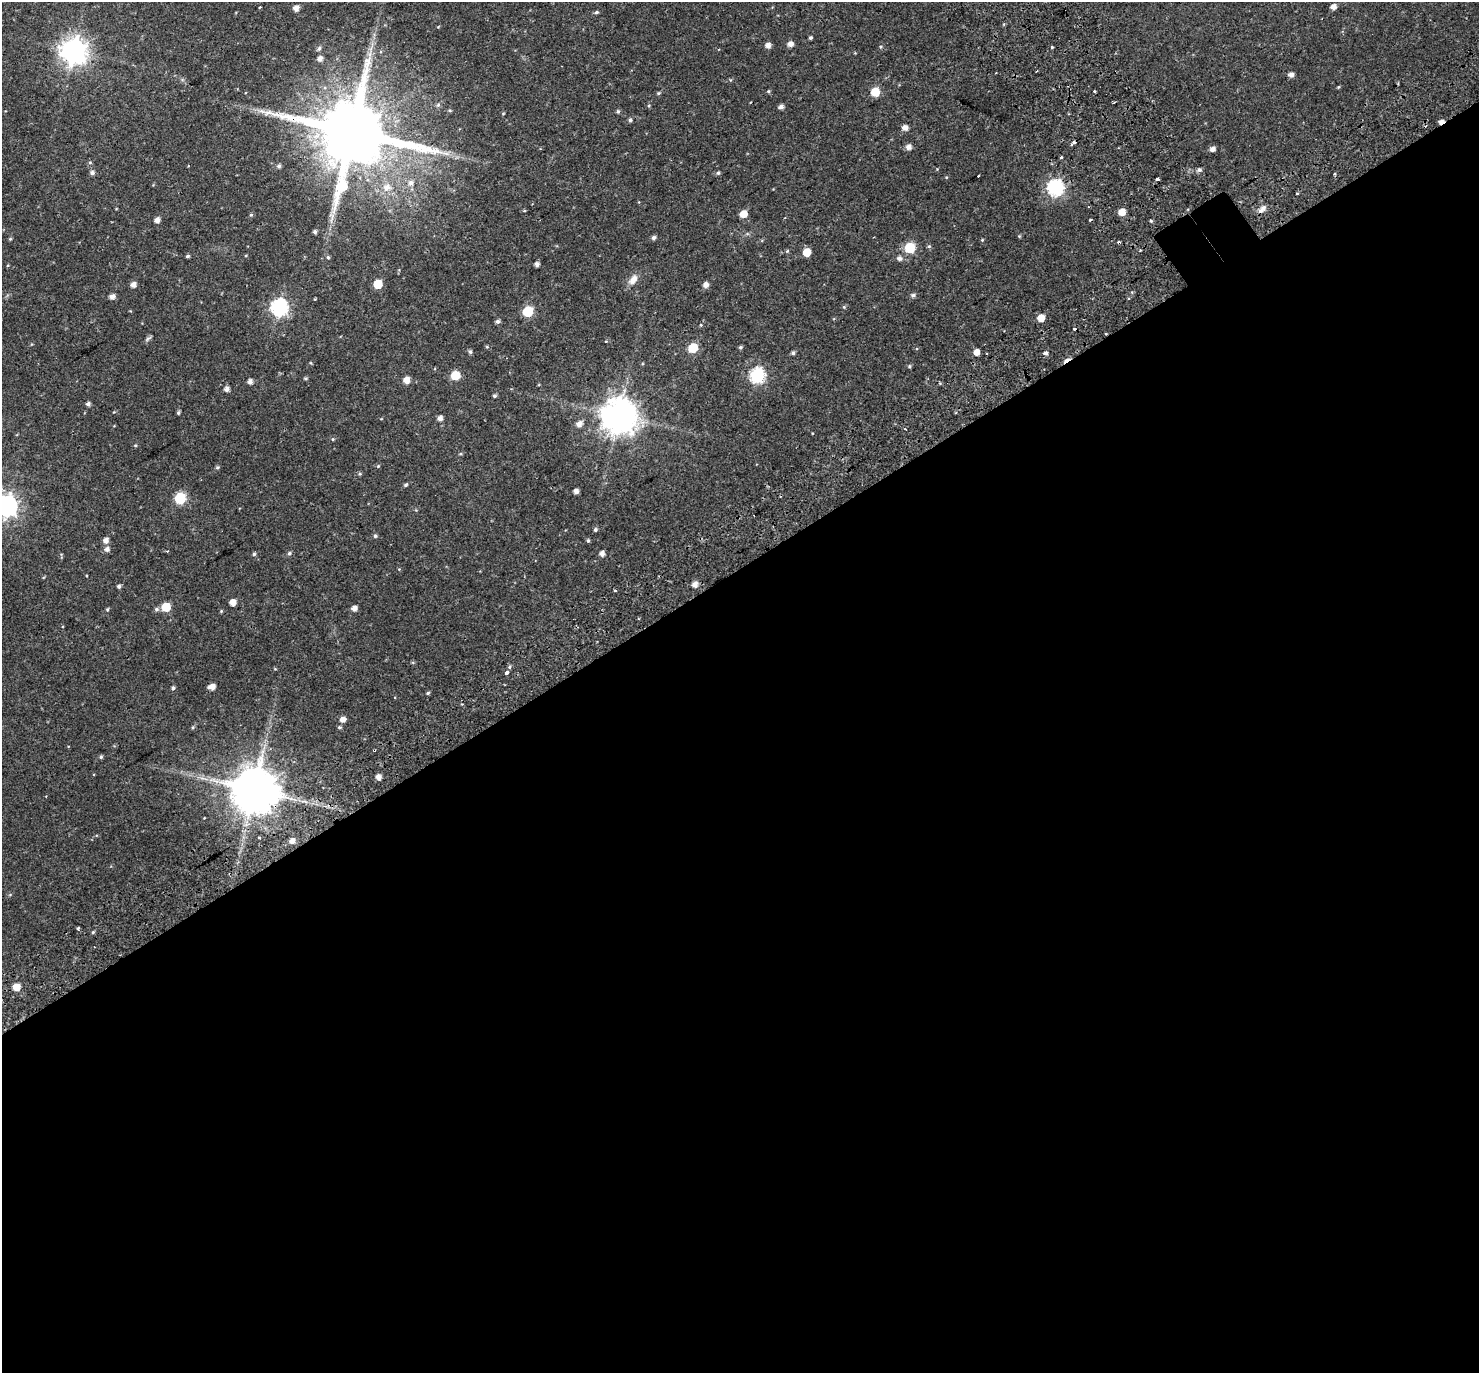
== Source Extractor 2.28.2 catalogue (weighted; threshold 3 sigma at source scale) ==
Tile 15 of 4 x 4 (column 3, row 4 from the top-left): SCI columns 3024-4500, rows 218-1588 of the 6051 x 5978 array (HDU 1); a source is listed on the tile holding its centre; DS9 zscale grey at full resolution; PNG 1481 x 1375 px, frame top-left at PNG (2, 2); no overlay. Shown black and unused: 59% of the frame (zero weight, under 2 of 3 exposures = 5% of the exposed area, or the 3 px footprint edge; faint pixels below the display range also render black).
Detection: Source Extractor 2.28.2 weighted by HDU 2 'WHT'; one run over the whole footprint, this tile lists its part. Background 0.0628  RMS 0.0047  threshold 0.0209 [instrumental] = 3 sigma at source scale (4.5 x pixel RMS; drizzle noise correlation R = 1.50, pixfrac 1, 0.0396/0.0396 arcsec/px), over >= 5 px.
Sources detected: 149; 7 cosmic-ray / hot-pixel residue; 1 long thin detection or spike segment (spike, bleed or trail) — not listed; the other 141 listed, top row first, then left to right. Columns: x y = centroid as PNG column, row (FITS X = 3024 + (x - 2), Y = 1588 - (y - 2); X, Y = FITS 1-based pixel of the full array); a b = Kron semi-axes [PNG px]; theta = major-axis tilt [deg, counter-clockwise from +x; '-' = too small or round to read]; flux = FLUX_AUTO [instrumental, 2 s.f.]
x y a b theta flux
1333 7 5 4 - 2.6
296 8 5 5 - 2.9
596 12 5 4 - 0.67
810 38 4 4 - 0.7
790 44 5 5 - 2.6
768 45 5 5 - 2.3
1052 47 3 3 - 0.81
319 48 6 5 - 0.89
73 50 9 9 - 450
370 54 7 5 90 1.4
320 58 5 5 - 1.9
1037 71 3 2 - 0.43
1291 75 5 5 - 2.1
1338 87 5 4 - 0.39
768 91 5 4 - 0.53
875 92 6 5 - 14
658 93 5 4 - 0.57
438 105 6 5 - 0.75
781 107 5 4 - 1.6
618 111 5 4 - 0.73
503 113 5 3 - 0.34
630 120 5 4 - 0.8
1441 122 5 3 - 2.7
905 128 6 5 - 2.5
352 132 22 19 25 5800
1074 143 6 3 34 2.2
909 147 5 5 - 2.4
1213 149 5 5 - 2.1
1061 157 3 3 - 1.7
90 162 5 4 - 0.49
188 166 3 2 - 0.41
279 166 5 5 - 1.1
1199 170 5 5 - 1.3
92 173 5 5 - 1.3
718 173 5 5 - 0.78
1334 174 3 3 - 0.82
946 177 5 3 - 0.33
1157 179 3 3 - 1.7
411 183 8 8 - 2.5
387 187 11 11 - 4.8
1055 188 7 7 - 110
1088 207 3 2 - 0.37
1262 210 8 4 47 3.8
1122 212 5 5 - 5.8
743 214 5 5 - 6.3
251 215 5 4 - 0.58
332 217 18 7 88 2.9
157 220 5 5 - 2.2
1151 221 4 3 - 0.69
315 232 4 4 - 1
1019 236 5 4 - 0.42
654 238 5 5 - 1.1
10 239 5 4 - 0.47
982 240 4 3 - 0.39
929 246 5 5 - 0.61
910 248 6 6 - 25
787 251 5 4 - 0.47
807 252 6 6 - 6.9
187 256 5 4 - 0.77
328 257 5 4 - 0.61
899 258 7 7 - 1.4
537 264 4 4 - 1.6
633 279 15 8 53 3.6
378 284 6 5 - 13
133 285 5 5 - 2.3
706 285 5 5 - 2.5
913 295 6 5 - 1.1
112 296 6 5 - 1.9
1128 299 3 2 - 0.47
279 307 7 7 - 130
844 307 5 4 - 0.47
527 311 6 6 - 26
1041 318 5 5 - 5.6
498 321 5 5 - 1.2
701 325 5 3 - 0.42
1105 334 3 3 - 1.5
148 338 11 4 36 0.89
740 347 5 5 - 0.69
693 348 6 6 - 17
470 351 5 4 - 0.82
977 352 5 4 - 3.5
793 353 5 4 - 0.93
1045 353 5 3 - 2
311 363 5 3 - 0.37
909 366 5 4 - 0.56
455 375 6 6 - 14
757 375 7 7 - 76
305 378 5 4 - 0.57
406 380 5 5 - 4.1
250 382 5 5 - 1.8
227 389 5 5 - 1.8
494 396 4 4 - 0.82
88 404 5 4 - 1.2
178 413 4 4 - 0.71
619 416 10 10 - 980
440 418 5 5 - 2
579 424 7 6 - 2.4
906 429 3 2 - 0.61
333 439 5 4 - 0.5
135 445 5 3 - 0.42
378 466 5 4 - 0.42
217 467 6 5 - 0.63
360 474 5 4 - 0.58
406 485 6 4 39 0.71
576 491 4 4 - 2
180 498 6 6 - 34
7 506 9 8 - 220
595 530 5 4 - 0.82
375 536 5 5 - 0.75
106 540 6 6 - 2.3
588 540 5 4 - 0.62
107 549 6 5 - 1.8
167 551 3 3 - 0.43
289 553 5 5 - 0.87
254 554 5 4 - 0.69
602 554 5 5 - 2.2
695 584 5 5 - 2.7
119 586 5 5 - 0.86
615 590 4 3 - 0.47
233 602 5 5 - 3.8
166 607 6 6 - 13
354 608 5 5 - 2.3
107 609 5 4 - 0.54
156 609 6 6 - 0.95
221 611 4 4 - 0.41
510 667 5 3 - 0.66
507 672 3 3 - 1.9
212 687 6 5 - 3.1
173 688 4 4 - 0.96
428 693 5 4 - 0.55
343 720 6 6 - 2.7
193 727 5 3 - 0.5
374 750 3 2 - 0.57
101 757 5 4 - 0.66
378 777 5 5 - 2.6
254 790 13 12 - 2100
259 838 3 3 - 0.83
292 841 5 5 - 2.3
78 928 4 3 - 0.69
93 932 5 4 - 0.57
16 987 6 5 - 5.8
Overlapping masked pixels (flux is a lower limit): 6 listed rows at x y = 1441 122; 352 132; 1074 143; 1105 334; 374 750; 254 790
Isophote crosses this tile's border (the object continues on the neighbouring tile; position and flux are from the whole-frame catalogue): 1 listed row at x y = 7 506